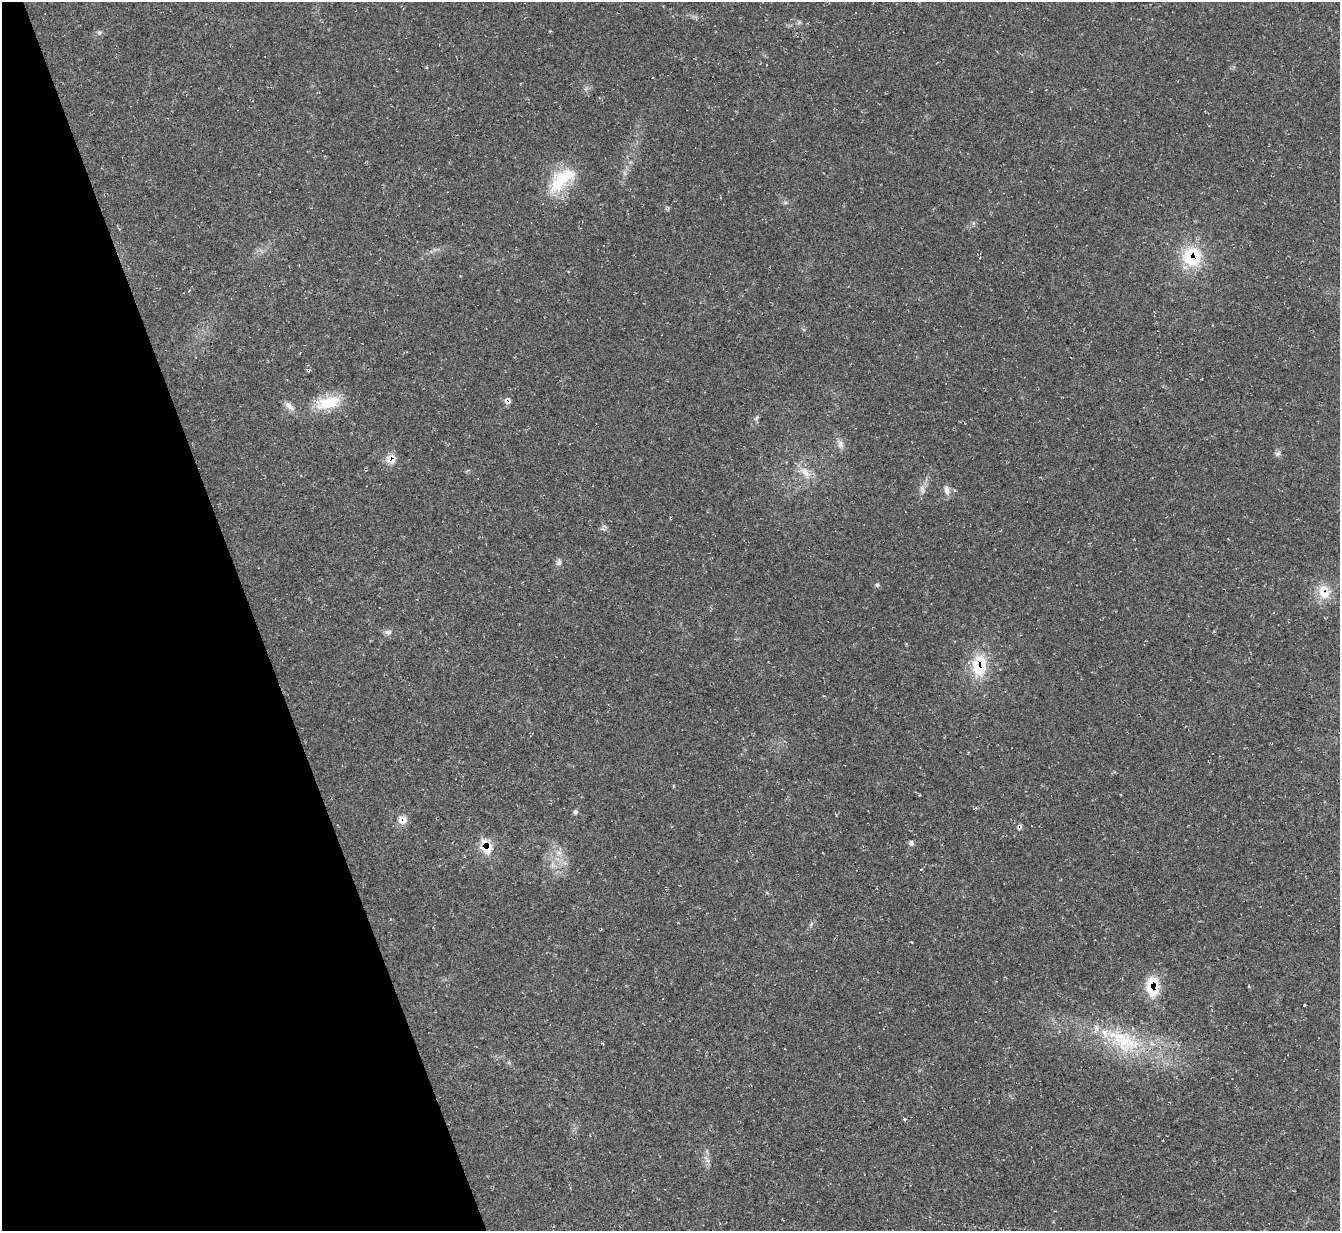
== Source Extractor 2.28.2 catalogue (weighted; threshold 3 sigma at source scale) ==
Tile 5 of 4 x 4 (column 1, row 2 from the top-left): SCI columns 8-1345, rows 2738-3966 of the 5358 x 5342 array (HDU 1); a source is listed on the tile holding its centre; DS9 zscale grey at full resolution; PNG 1342 x 1233 px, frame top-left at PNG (2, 2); no overlay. Shown black and unused: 19% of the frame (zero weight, under 2 of 3 exposures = <1% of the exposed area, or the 3 px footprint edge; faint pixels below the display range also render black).
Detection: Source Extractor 2.28.2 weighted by HDU 2 'WHT'; one run over the whole footprint, this tile lists its part. Background 0.0474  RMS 0.0067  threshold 0.0302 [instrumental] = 3 sigma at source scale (4.5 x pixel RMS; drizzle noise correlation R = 1.50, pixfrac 1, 0.05/0.05 arcsec/px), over >= 5 px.
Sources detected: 34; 1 cosmic-ray / hot-pixel residue — not listed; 5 inside a brighter listed object's ellipse — not listed separately; the other 28 listed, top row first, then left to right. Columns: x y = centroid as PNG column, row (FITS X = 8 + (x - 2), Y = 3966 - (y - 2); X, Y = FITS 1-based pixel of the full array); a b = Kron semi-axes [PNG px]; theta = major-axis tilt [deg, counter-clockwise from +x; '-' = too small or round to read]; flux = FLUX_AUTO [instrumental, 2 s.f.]
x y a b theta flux
799 23 7 4 2 1.1
99 32 6 5 - 1.3
562 179 44 18 44 27
1191 257 29 20 -59 27
507 401 9 8 - 2.6
328 403 34 15 16 20
290 406 15 7 -41 3.7
756 418 6 4 70 1.1
840 444 10 7 -84 3.3
1278 454 7 5 31 1.4
390 459 12 10 -64 6.2
805 472 15 9 -53 6.4
922 489 10 5 -65 2.1
947 490 13 7 -77 3.1
559 563 8 7 - 2
877 585 6 5 - 1
1324 591 19 14 -77 12
388 632 10 6 1 2.2
979 665 29 19 86 24
575 812 6 5 - 1.4
403 820 11 10 - 5
911 843 6 6 - 1.7
487 850 16 11 46 7.9
559 853 7 5 -1 1.9
1152 989 20 17 -85 17
1305 1005 3 3 - 1.6
1123 1040 52 25 -30 47
904 1119 3 3 - 2.3
Overlapping masked pixels (flux is a lower limit): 8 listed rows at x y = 1191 257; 507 401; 390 459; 1324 591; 979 665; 403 820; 487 850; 1152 989